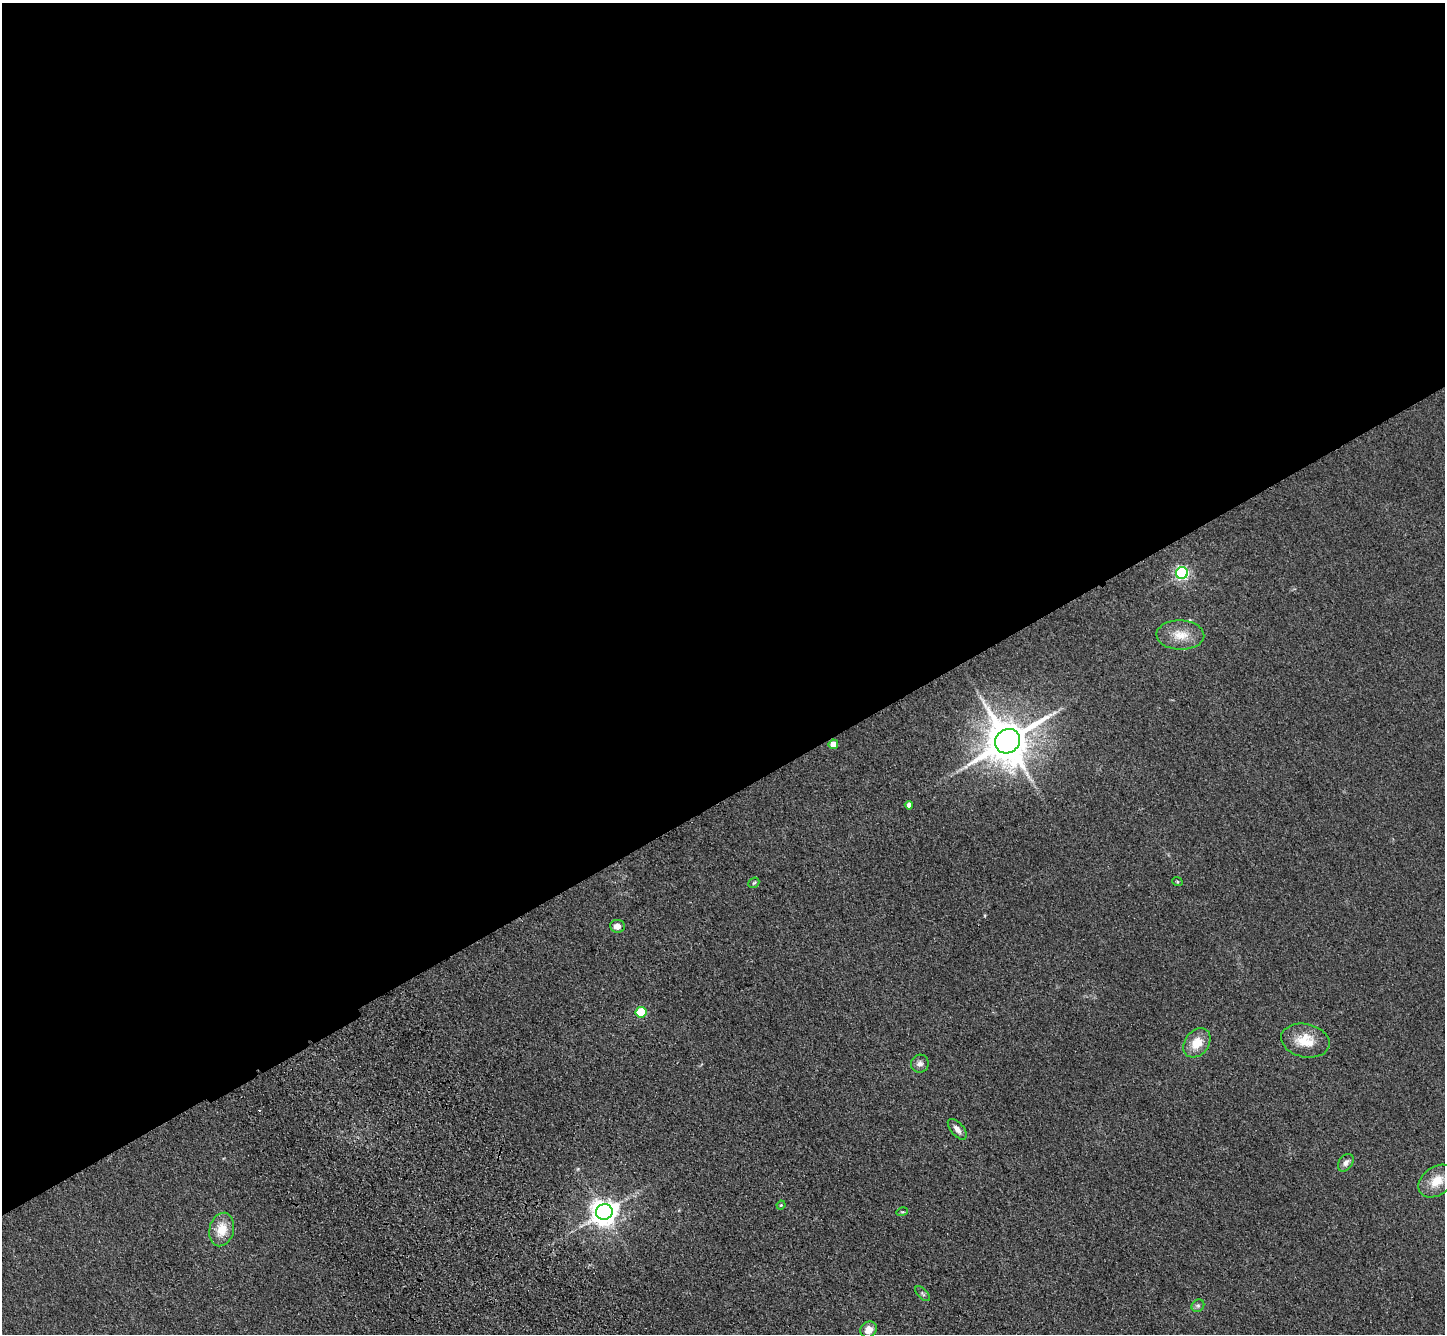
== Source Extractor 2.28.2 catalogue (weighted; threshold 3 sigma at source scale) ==
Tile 2 of 4 x 4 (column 2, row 1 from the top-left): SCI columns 1548-2990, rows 4361-5692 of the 5980 x 5920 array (HDU 1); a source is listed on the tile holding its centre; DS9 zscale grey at full resolution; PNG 1447 x 1336 px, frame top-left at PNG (2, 3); each listed source drawn as its Kron ellipse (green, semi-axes under 4 px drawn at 4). Shown black and unused: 60% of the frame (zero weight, under 3 of 4 exposures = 6% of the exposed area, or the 3 px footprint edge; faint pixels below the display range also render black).
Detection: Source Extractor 2.28.2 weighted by HDU 2 'WHT'; one run over the whole footprint, this tile lists its part. Background 0.0609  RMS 0.0079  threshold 0.0357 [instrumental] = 3 sigma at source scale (4.5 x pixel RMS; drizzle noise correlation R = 1.50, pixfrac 1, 0.05/0.05 arcsec/px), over >= 5 px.
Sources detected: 23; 1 cosmic-ray / hot-pixel residue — neither listed nor drawn; the other 22 listed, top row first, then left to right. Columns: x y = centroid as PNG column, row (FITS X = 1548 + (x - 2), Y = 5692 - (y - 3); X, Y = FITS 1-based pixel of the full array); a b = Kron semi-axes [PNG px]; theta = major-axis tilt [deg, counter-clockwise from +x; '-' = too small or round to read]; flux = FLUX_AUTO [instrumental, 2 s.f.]
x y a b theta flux
1182 573 6 6 - 150
1180 635 24 14 -2 15
1007 741 13 11 38 3400
833 744 4 4 - 11
909 805 4 4 - 4.2
1177 881 5 3 - 0.81
754 883 6 4 42 1.2
617 926 7 6 - 5.2
641 1012 5 5 - 44
1305 1041 24 16 -12 18
1197 1043 16 12 51 14
920 1064 9 8 - 3.5
957 1129 12 6 -49 4.3
1346 1163 10 6 52 3.4
1437 1181 20 14 36 15
781 1205 4 3 - 0.72
604 1212 8 7 - 890
902 1212 5 3 - 0.74
222 1230 17 12 75 16
923 1294 9 4 -46 1.7
1198 1306 7 5 44 1.8
869 1330 9 7 43 7.1